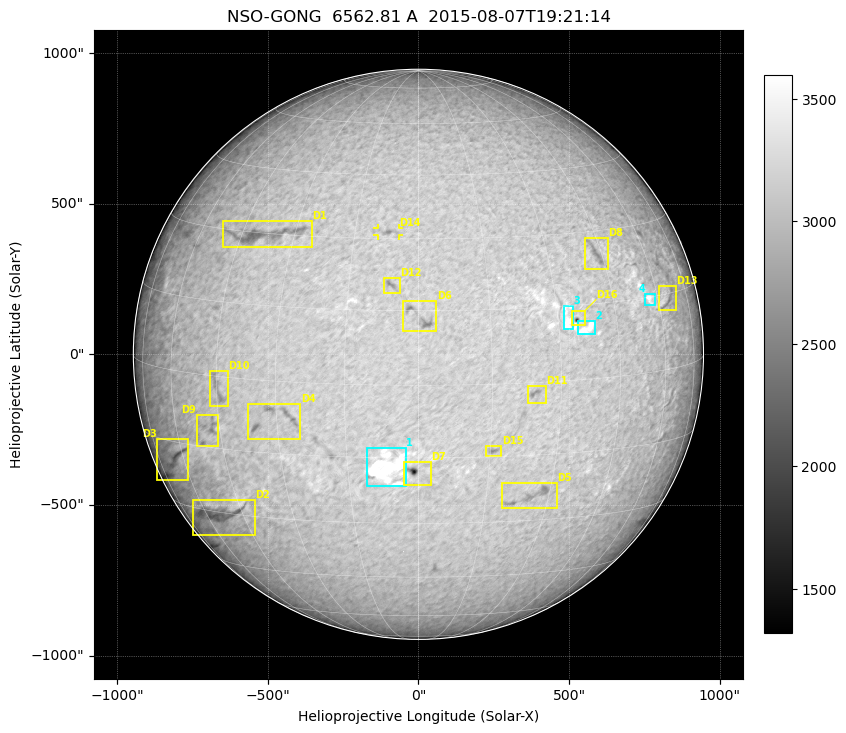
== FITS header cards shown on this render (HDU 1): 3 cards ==
TELESCOP= 'NSO-GONG'           / NSO/GONG Network
WAVELNTH=             6562.808 / [A] exact wavelength of obs
DATE-OBS= '2015-08-07T19:21:14' / Observation start date and time (UTC)

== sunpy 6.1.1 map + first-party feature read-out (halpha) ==
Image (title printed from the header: NSO-GONG  6562.81 A  2015-08-07T19:21:14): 2048 x 2048 px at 1.05 arcsec/px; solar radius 946 arcsec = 900 px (full disc in frame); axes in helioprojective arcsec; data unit not stated in the header (colour bar unlabelled)
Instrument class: HALPHA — H-alpha (6563 A) chromospheric image
Bright regions (plage): reference = the median radial profile (limb darkening/brightening removed); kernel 17 px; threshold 5 sigma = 276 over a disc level ~3070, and >= 1.075x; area >= 63 px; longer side >= 22 px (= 23 arcsec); searched inside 0.97 R_sun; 9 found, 4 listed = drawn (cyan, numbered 1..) (cap 20 boxes per figure: the strongest are kept; on H-alpha dark features outrank plage below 1.2x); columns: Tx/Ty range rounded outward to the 5 arcsec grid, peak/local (2 s.f.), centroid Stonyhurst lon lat
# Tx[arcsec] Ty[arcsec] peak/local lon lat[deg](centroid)
1 -170..-40 -440..-310 1.5 -6 -17
2 525..585 65..110 1.2 +37 +10
3 480..515 80..165 1.2 +32 +12
4 750..785 160..205 1.2 +57 +15
Dark features (filaments and sunspots): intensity divided by the median radial (limb-darkening) profile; local-median window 148 px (8% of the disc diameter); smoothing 5 px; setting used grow <= 0.95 with closing radius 7 px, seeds <= 0.88 or >= 162 px of the 54-px (= 57 arcsec) line detector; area >= 63 px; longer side >= 22 px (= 23 arcsec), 11 px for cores <= 0.7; searched inside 0.97 R_sun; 24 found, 16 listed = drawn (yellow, D1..; 1 of them under ~29 arcsec drawn as corner ticks so the feature stays visible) (cap 20 boxes per figure: the strongest are kept; on H-alpha dark features outrank plage below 1.2x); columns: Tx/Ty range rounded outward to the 5 arcsec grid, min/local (2 s.f., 1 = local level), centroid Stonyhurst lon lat
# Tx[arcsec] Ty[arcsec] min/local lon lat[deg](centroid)
D1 -650..-350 355..445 0.75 -38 +30
D2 -750..-540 -600..-480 0.76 -55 -31
D3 -870..-760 -420..-280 0.76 -66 -19
D4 -570..-390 -285..-165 0.8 -31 -8
D5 275..460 -515..-425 0.8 +26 -24
D6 -55..60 75..175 0.78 +0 +14
D7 -50..40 -435..-355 0.47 -1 -18
D8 550..630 280..390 0.83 +43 +25
D9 -740..-665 -305..-200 0.82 -49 -11
D10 -690..-630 -175..-55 0.85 -45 -3
D11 360..425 -165..-100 0.82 +24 -2
D12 -115..-60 200..255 0.8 -6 +20
D13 795..855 145..225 0.83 +65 +14
D14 -140..-65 390..420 0.81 -7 +32
D15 220..275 -340..-300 0.8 +16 -14
D16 505..555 95..145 0.6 +35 +12
Off-limb: outside the limb everything is below the colour-scale floor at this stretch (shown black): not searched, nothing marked